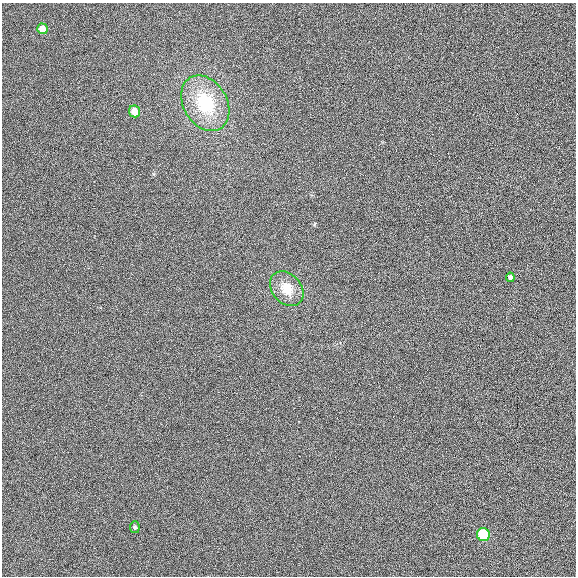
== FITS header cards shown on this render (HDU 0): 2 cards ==
NAXIS1  =                  574
NAXIS2  =                  574

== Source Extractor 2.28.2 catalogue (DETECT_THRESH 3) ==
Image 574 x 574 px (HDU 0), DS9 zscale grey, 1 PNG px = 1 image px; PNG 578 x 578 px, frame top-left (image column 1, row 574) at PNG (2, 3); each listed source drawn as its Kron ellipse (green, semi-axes under 4 px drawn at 4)
Background 0.0148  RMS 0.051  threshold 0.153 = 3 sigma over >= 5 px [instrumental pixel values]
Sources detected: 7; all 7 listed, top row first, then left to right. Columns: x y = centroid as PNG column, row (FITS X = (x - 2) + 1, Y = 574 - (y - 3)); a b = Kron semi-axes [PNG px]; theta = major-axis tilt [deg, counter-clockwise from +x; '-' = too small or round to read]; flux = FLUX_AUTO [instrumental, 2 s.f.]
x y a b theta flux
43 29 5 5 - 28
205 103 30 22 -59 200
134 111 6 5 - 37
510 277 4 4 - 9.5
287 289 19 14 -48 57
135 527 6 4 -77 6.8
483 535 6 6 - 210